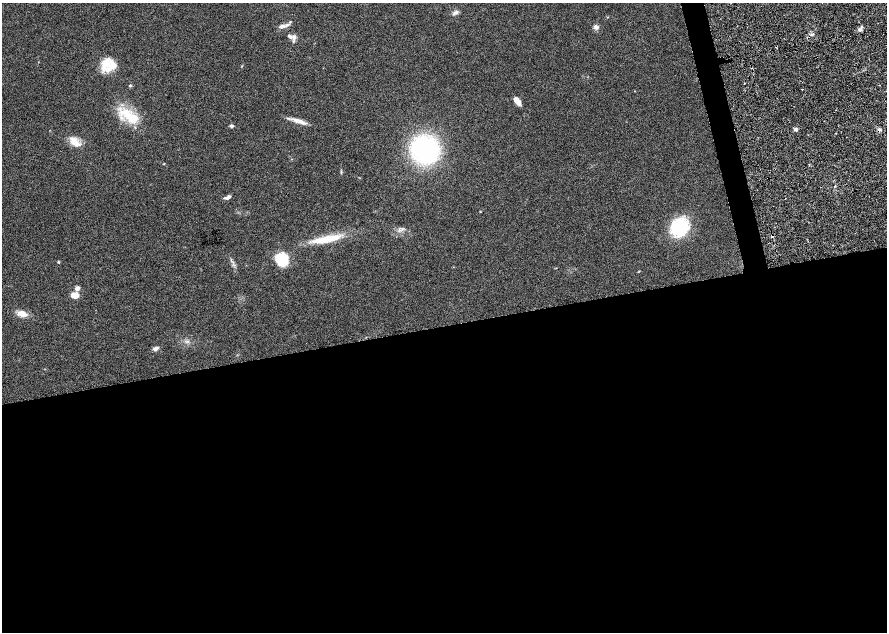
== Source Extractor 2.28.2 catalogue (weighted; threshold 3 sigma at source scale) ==
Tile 15 of 4 x 4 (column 3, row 4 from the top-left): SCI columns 3546-5314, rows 55-1314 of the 7092 x 5198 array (HDU 1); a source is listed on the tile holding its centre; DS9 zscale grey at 2 x 2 block average (1 PNG px = mean of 2 x 2 image px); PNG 889 x 634 px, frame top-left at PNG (2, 3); no overlay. Shown black and unused: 50% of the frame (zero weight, under 4 of 8 exposures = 4% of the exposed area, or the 3 px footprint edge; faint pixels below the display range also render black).
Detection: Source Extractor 2.28.2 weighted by HDU 2 'WHT'; one run over the whole footprint, this tile lists its part. Background 0.023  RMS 0.0036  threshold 0.0146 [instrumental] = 3 sigma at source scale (4.09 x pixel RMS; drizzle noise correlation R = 1.36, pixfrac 0.8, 0.0396/0.0396 arcsec/px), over >= 5 px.
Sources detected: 35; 4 inside a brighter listed object's ellipse — not listed separately; the other 31 listed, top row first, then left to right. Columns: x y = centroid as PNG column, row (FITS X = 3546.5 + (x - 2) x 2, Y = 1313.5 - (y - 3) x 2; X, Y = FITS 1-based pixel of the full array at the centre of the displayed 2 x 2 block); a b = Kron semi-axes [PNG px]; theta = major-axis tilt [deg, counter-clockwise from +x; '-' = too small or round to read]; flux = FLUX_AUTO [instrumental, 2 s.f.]
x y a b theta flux
455 13 10 4 25 1.8
282 26 10 5 10 2.5
596 27 5 5 - 2.3
860 30 5 4 - 1.5
290 36 7 5 -43 2
107 63 19 13 -52 11
130 86 3 3 - 0.6
517 101 10 5 -48 3.9
130 116 29 12 -34 17
298 121 22 5 -15 4.7
231 126 5 3 - 1.3
796 129 4 4 - 1.2
879 129 5 3 - 1.2
836 133 2 2 - 0.39
75 142 15 9 -39 6.5
425 150 17 14 -35 130
164 164 4 2 - 0.31
341 172 4 2 - 0.54
227 197 8 4 23 1.8
480 212 3 2 - 0.3
402 228 4 2 - 0.7
680 228 17 16 - 34
772 236 4 2 - 0.76
327 239 38 8 12 17
282 259 15 13 -61 14
59 262 3 3 - 0.51
639 271 3 2 - 0.35
77 288 3 3 - 5.4
74 295 7 5 4 6.1
22 314 11 7 -19 4.8
155 348 6 4 24 2.2
Overlapping masked pixels (flux is a lower limit): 2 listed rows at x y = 879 129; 772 236